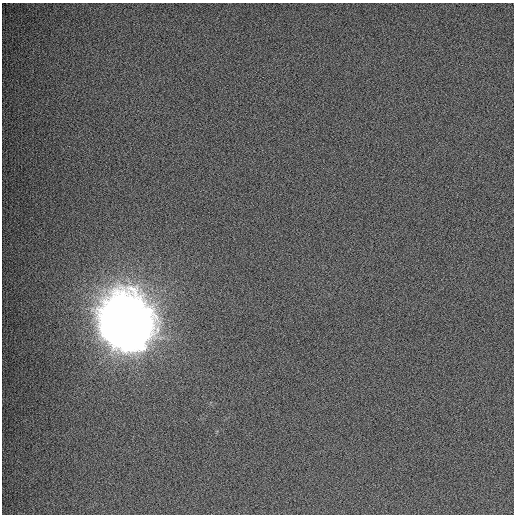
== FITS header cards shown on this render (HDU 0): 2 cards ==
NAXIS1  =                  512
NAXIS2  =                  512

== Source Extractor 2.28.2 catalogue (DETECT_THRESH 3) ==
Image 512 x 512 px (HDU 0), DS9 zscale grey, 1 PNG px = 1 image px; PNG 516 x 516 px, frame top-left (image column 1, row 512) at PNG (2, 3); no overlay
Background 512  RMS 15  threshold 45.7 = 3 sigma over >= 5 px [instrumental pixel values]
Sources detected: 4; all 4 listed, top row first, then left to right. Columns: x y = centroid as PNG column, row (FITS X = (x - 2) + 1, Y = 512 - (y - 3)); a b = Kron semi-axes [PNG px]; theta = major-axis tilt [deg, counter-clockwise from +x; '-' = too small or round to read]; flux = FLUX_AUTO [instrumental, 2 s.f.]
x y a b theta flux
123 310 15 14 - 1.6e+06
138 323 15 12 13 1.6e+06
114 325 14 13 - 1.6e+06
129 337 13 11 3 1.8e+06